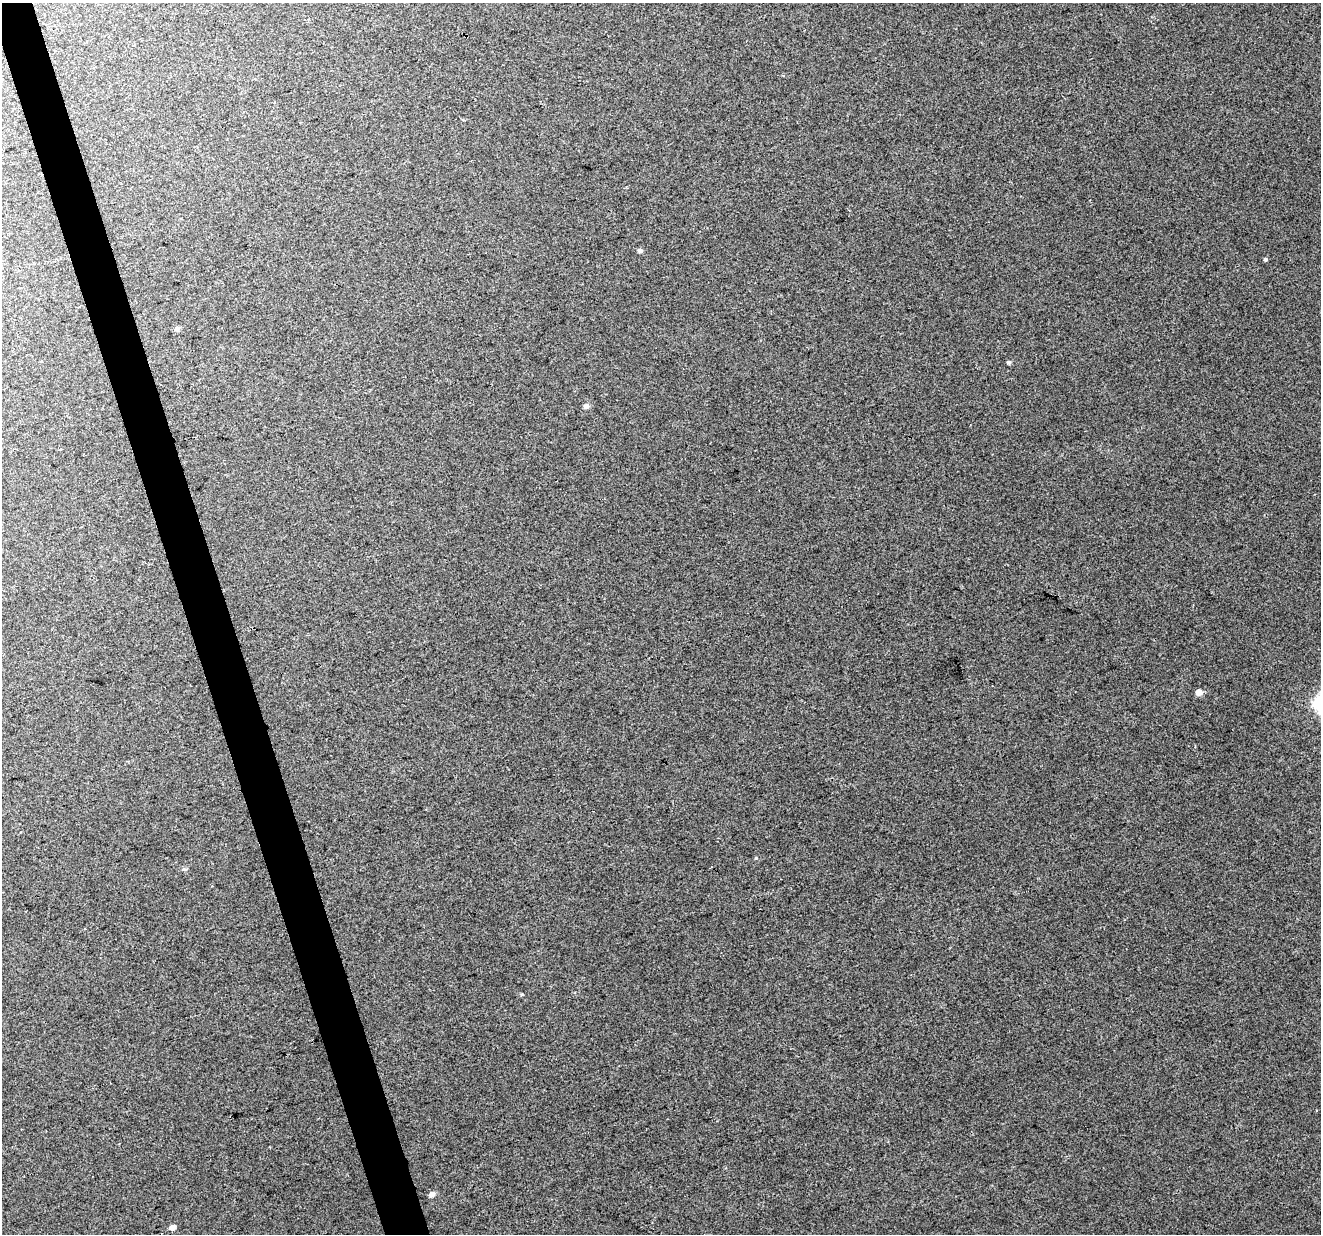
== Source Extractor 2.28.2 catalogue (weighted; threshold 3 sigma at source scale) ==
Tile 11 of 4 x 4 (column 3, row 3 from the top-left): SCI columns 2639-3957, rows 1287-2518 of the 5276 x 5088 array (HDU 1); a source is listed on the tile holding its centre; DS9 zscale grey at full resolution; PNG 1323 x 1236 px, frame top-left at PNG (2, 3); no overlay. Shown black and unused: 3% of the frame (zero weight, under 2 of 3 exposures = <1% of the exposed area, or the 3 px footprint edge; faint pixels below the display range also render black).
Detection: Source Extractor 2.28.2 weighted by HDU 2 'WHT'; one run over the whole footprint, this tile lists its part. Background 0.0181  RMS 0.0066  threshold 0.0297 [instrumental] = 3 sigma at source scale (4.5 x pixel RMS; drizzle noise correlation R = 1.50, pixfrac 1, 0.0396/0.0396 arcsec/px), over >= 5 px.
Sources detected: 10; all 10 listed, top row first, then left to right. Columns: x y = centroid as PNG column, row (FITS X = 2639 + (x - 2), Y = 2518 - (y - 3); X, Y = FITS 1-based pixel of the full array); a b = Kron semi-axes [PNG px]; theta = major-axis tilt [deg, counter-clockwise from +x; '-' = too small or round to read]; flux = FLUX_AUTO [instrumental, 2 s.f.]
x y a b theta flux
640 251 6 5 - 1.5
1265 259 4 4 - 0.94
177 329 7 6 - 1.7
1009 362 5 5 - 1
586 406 5 4 - 3.4
1199 692 7 6 - 3.7
184 869 7 4 -11 1.1
522 994 4 3 - 0.95
432 1194 7 5 27 2.9
172 1227 6 5 - 3.3
Unlisted compact peaks at least as high as the median listed source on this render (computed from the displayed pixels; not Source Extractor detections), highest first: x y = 756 858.